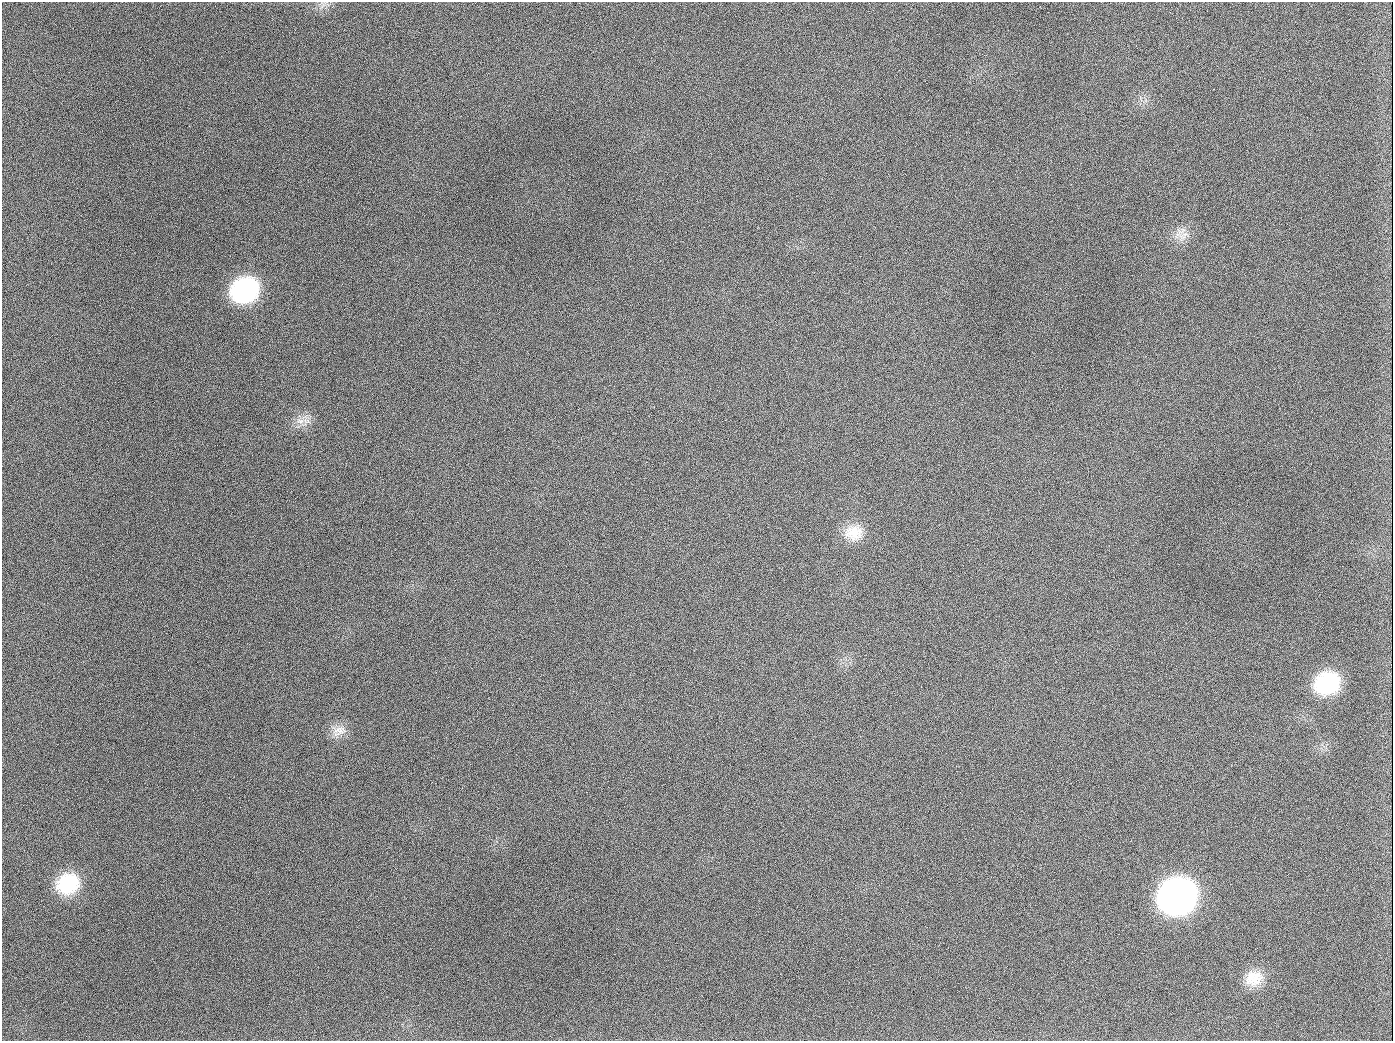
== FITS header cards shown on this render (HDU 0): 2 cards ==
NAXIS1  =                 1391
NAXIS2  =                 1039

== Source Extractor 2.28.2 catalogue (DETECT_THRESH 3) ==
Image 1391 x 1039 px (HDU 0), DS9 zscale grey, 1 PNG px = 1 image px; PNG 1395 x 1043 px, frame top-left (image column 1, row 1039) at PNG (2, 2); no overlay
Background 2000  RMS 82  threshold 245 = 3 sigma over >= 5 px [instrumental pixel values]
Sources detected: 12; all 12 listed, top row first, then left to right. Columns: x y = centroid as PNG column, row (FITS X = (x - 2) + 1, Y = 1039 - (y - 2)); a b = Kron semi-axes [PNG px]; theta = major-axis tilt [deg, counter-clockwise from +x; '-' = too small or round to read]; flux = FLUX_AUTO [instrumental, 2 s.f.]
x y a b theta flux
189 126 3 2 - 6.5e+03
1183 237 11 9 -70 4.5e+04
245 290 26 22 26 6.8e+05
654 407 2 2 - 4.2e+03
300 421 13 8 -15 4.6e+04
853 533 24 21 11 1.4e+05
1327 683 24 20 23 4.1e+05
339 731 22 13 25 7.0e+04
68 884 25 21 28 3.2e+05
1177 896 26 23 22 3.0e+06
1254 978 23 20 19 1.3e+05
944 1026 2 2 - 3.8e+03